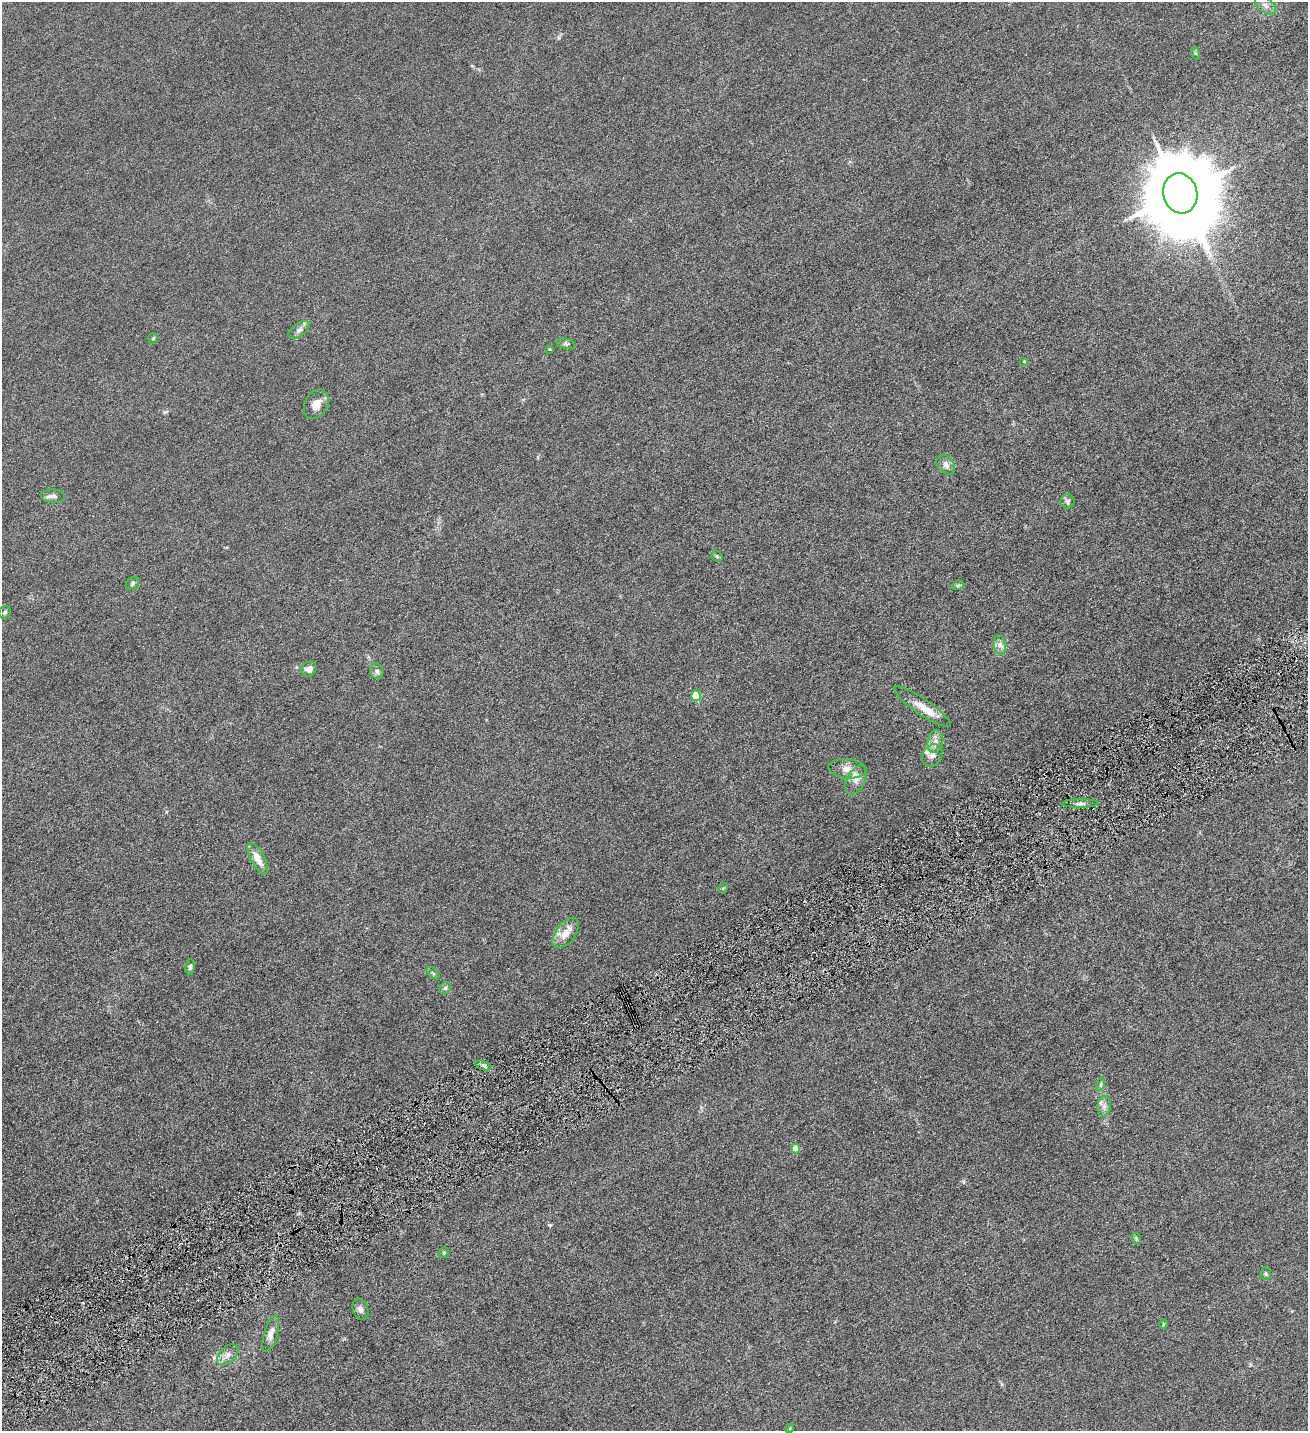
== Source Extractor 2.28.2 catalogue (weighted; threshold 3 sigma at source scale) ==
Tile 7 of 4 x 4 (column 3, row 2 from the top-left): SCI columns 2911-4216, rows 2861-4289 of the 5686 x 5720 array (HDU 1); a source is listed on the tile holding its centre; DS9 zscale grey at full resolution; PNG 1310 x 1433 px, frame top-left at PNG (2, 2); each listed source drawn as its Kron ellipse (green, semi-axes under 4 px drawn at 4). Shown black and unused: <1% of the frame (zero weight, under 4 of 8 exposures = <1% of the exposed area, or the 3 px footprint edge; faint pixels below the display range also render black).
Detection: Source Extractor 2.28.2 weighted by HDU 2 'WHT'; one run over the whole footprint, this tile lists its part. Background 0.0445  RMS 0.0066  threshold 0.027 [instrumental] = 3 sigma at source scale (4.09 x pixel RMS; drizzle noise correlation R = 1.36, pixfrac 0.8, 0.05/0.05 arcsec/px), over >= 5 px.
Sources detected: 45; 1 inside a brighter listed object's ellipse — not listed separately; the other 44 listed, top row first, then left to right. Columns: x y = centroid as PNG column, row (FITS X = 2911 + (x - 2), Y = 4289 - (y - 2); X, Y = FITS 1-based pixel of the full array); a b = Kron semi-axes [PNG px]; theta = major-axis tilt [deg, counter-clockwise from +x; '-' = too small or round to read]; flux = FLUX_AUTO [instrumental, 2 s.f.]
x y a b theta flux
1265 5 12 7 -35 2.8
1195 53 6 4 -71 0.76
1180 193 20 17 -76 8200
299 330 12 6 36 2.4
153 339 5 5 - 0.73
566 344 9 5 -14 1.2
549 349 3 3 - 0.44
1024 361 4 4 - 0.45
316 404 15 11 59 5.5
946 465 11 8 -52 2.8
53 496 12 6 -2 2.3
1067 501 7 7 - 1.6
717 556 6 5 - 0.92
132 583 7 5 46 1.2
958 585 7 4 19 1
5 612 6 5 - 1
1000 645 10 6 -82 2.3
309 669 8 7 - 2.9
377 671 8 6 -70 1.8
696 696 5 5 - 23
922 707 33 8 -34 9.1
935 741 12 7 78 3.7
932 755 12 9 53 3.2
847 769 19 9 -6 5.9
856 780 16 9 63 4.4
1080 804 18 4 1 2.2
258 858 17 6 -61 6.8
723 888 5 4 - 0.61
565 933 17 9 51 6.6
190 967 7 4 82 1.1
433 973 7 3 -45 0.77
445 988 6 5 - 1.1
484 1065 8 3 -19 1.3
1101 1084 7 4 71 1
1104 1106 10 6 79 2.6
795 1148 5 4 - 7.2
1136 1238 6 4 -79 0.79
444 1253 6 5 - 0.76
1266 1274 6 5 - 0.92
360 1309 11 7 -69 2.4
1163 1324 4 3 - 0.63
271 1334 18 7 74 4.1
228 1355 13 8 43 3.3
790 1428 4 3 - 0.46
Unlisted compact peaks at least as high as the median listed source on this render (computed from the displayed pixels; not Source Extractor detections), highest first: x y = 550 1225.